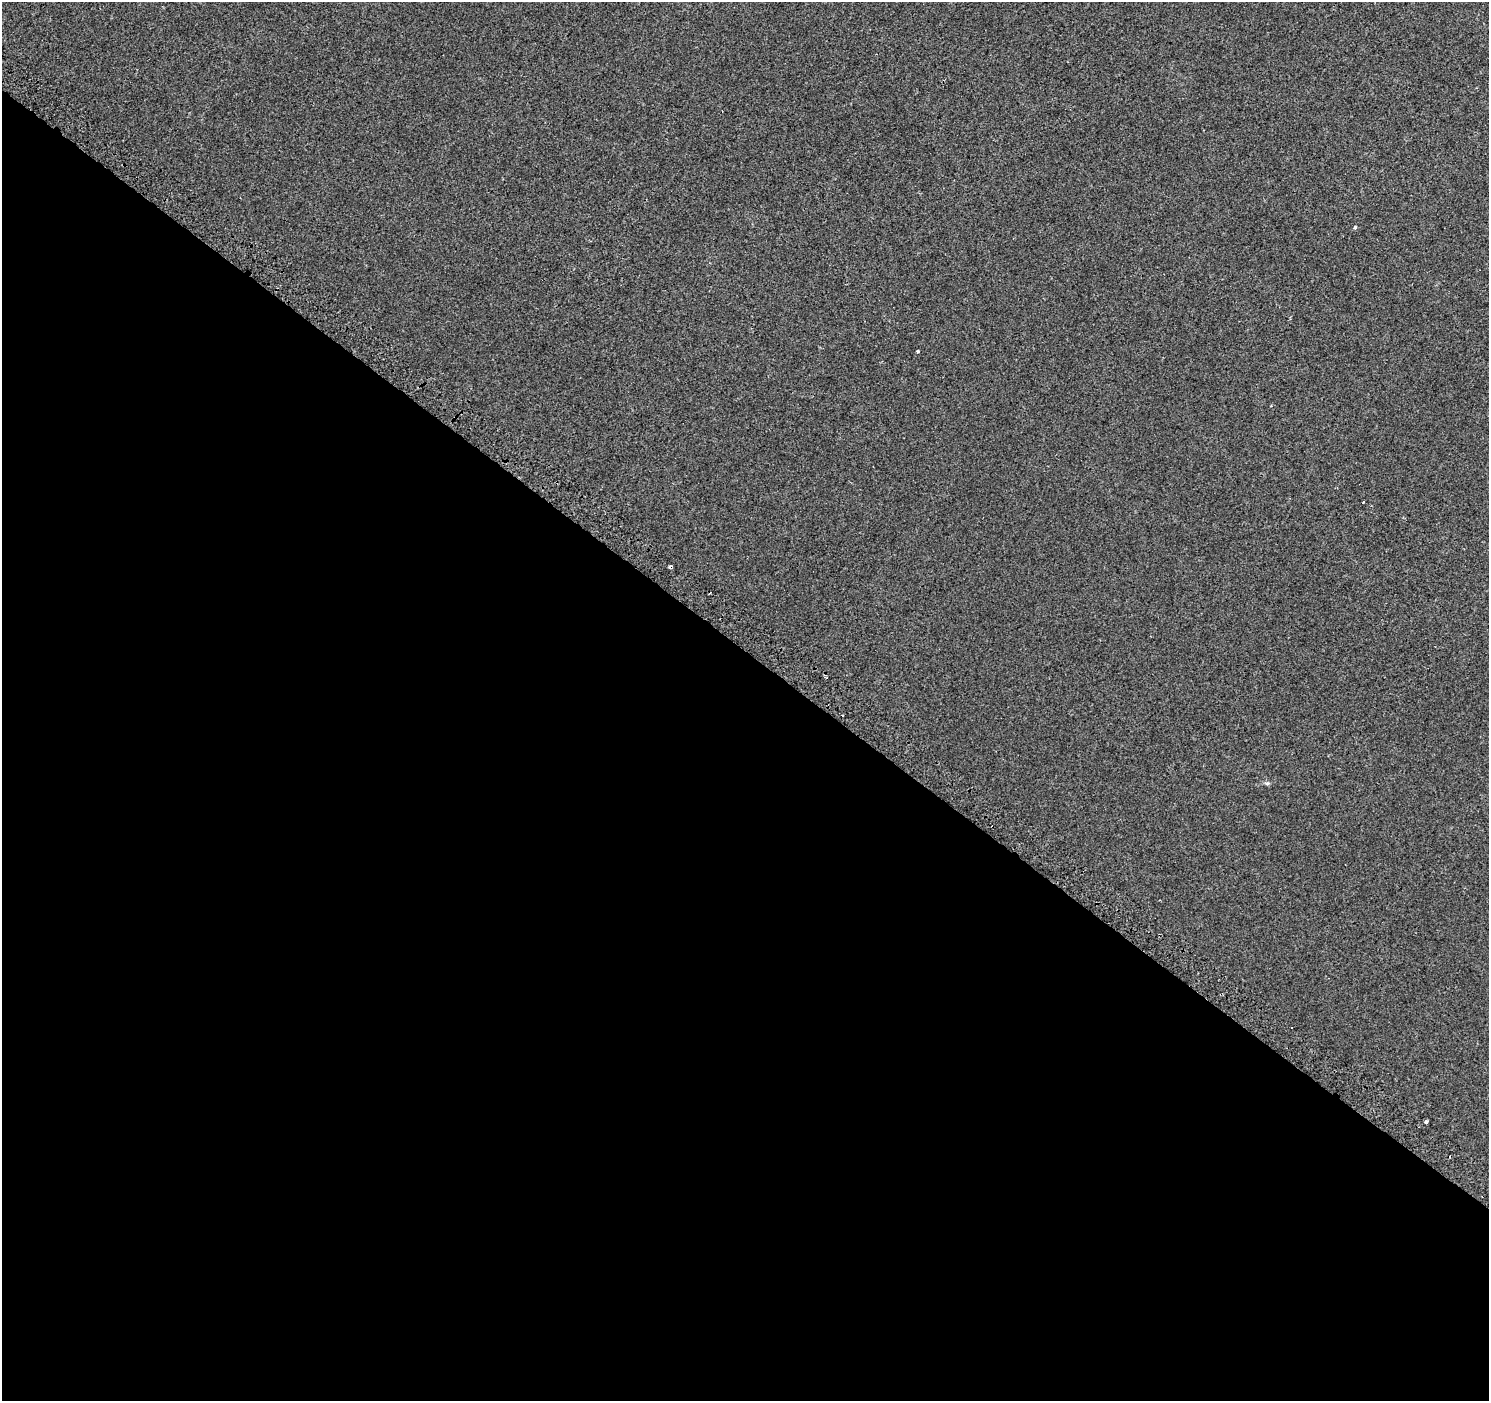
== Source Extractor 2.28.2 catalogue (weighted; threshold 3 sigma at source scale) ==
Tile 14 of 4 x 4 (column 2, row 4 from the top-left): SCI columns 1562-3048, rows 303-1701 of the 6086 x 6114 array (HDU 1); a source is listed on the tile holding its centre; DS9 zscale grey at full resolution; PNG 1491 x 1403 px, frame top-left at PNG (2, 2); no overlay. Shown black and unused: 54% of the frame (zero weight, under 2 of 3 exposures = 3% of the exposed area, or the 3 px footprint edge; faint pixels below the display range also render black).
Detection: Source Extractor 2.28.2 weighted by HDU 2 'WHT'; one run over the whole footprint, this tile lists its part. Background 0.00109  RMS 0.0056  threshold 0.0252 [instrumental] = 3 sigma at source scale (4.5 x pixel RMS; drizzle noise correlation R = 1.50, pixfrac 1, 0.0396/0.0396 arcsec/px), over >= 5 px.
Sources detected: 8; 4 cosmic-ray / hot-pixel residue — not listed; the other 4 listed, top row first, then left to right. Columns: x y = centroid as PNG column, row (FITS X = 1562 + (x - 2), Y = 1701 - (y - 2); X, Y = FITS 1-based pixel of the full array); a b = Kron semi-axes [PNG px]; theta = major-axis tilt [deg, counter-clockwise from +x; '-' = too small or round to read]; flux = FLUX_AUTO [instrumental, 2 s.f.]
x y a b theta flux
1355 227 3 3 - 1.8
918 351 3 3 - 2
1267 783 7 4 0 0.87
1426 1122 3 3 - 6.8